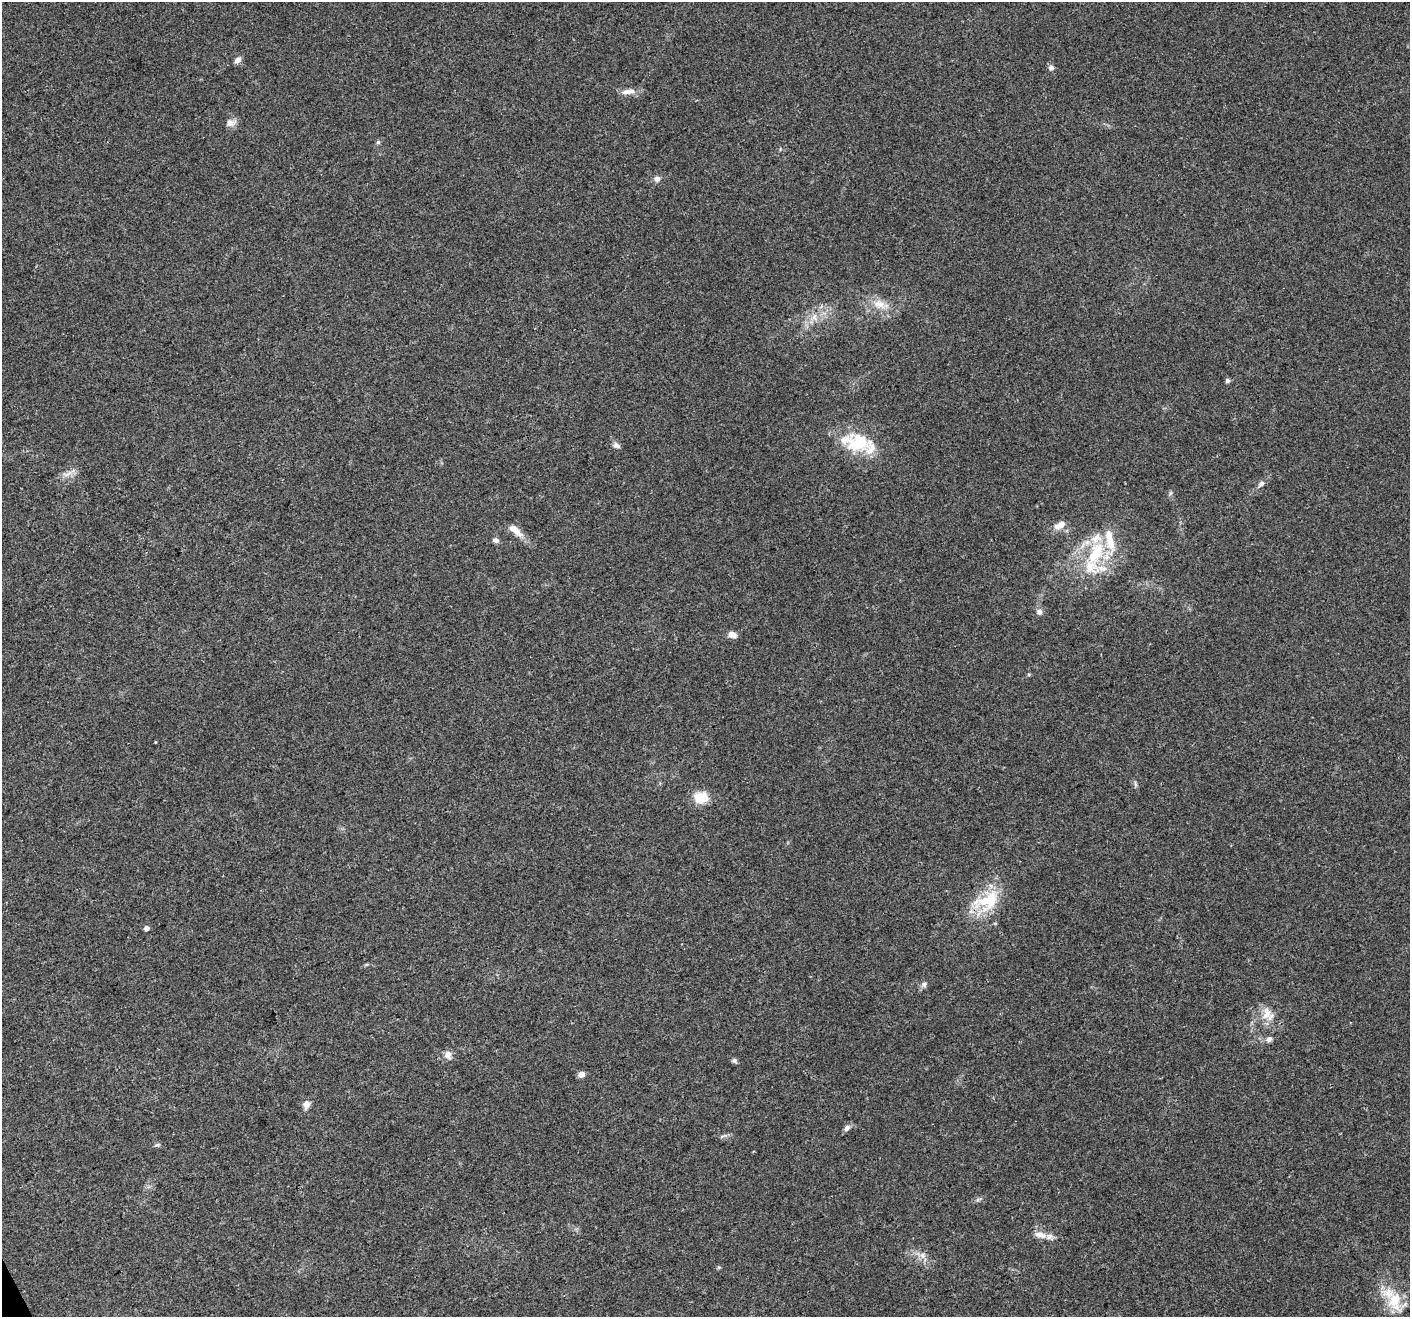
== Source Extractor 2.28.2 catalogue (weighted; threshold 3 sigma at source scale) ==
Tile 7 of 4 x 4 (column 3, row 2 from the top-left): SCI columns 2883-4290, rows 2848-4162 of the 5761 x 5639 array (HDU 1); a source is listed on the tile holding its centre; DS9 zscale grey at full resolution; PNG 1412 x 1319 px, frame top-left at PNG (2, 2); no overlay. Shown black and unused: <1% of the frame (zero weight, under 3 of 4 exposures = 7% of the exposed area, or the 3 px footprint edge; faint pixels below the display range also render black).
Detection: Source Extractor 2.28.2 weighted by HDU 2 'WHT'; one run over the whole footprint, this tile lists its part. Background 0.0499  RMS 0.0041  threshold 0.0185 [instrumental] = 3 sigma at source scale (4.5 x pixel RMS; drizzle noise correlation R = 1.50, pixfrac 1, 0.0396/0.0396 arcsec/px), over >= 5 px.
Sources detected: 44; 1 inside a brighter object's white glare — not listed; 6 inside a brighter listed object's ellipse — not listed separately; the other 37 listed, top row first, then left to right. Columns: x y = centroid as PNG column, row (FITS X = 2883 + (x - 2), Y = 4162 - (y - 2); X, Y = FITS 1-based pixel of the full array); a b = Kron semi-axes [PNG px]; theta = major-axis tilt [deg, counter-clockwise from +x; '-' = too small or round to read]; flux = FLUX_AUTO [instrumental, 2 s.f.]
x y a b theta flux
238 60 8 6 38 2
1051 68 7 6 - 1.3
628 92 20 7 7 3
230 123 10 9 - 2.4
378 142 6 5 - 0.68
657 179 7 7 - 1.6
879 304 18 12 -24 5.7
814 317 10 7 -89 2.4
1227 381 5 5 - 1.1
845 440 36 25 -22 13
616 445 11 6 -27 1.4
68 474 16 2 36 1
1261 484 10 6 44 1.5
1170 493 7 4 71 0.64
1060 525 15 8 24 3.8
515 530 21 8 -41 4.4
496 540 8 6 -23 1.4
1095 554 40 19 61 25
1039 612 7 7 - 1.6
732 635 9 6 -22 2.7
155 742 4 2 - 0.26
1135 784 9 3 -77 0.76
701 797 17 13 1 7.6
986 901 37 22 21 18
146 928 5 4 - 1.8
924 984 8 7 - 1.3
1267 1014 19 15 -61 6.2
1269 1039 8 6 37 1.5
448 1055 11 9 -81 2.4
734 1061 7 6 - 0.94
581 1074 7 6 - 2.1
306 1104 9 7 68 2.7
847 1128 8 6 44 1.6
156 1145 8 4 25 0.73
1040 1235 18 9 -14 3.8
923 1255 9 7 -46 2
1395 1301 28 18 86 12
Overlapping masked pixels (flux is a lower limit): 1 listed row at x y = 986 901